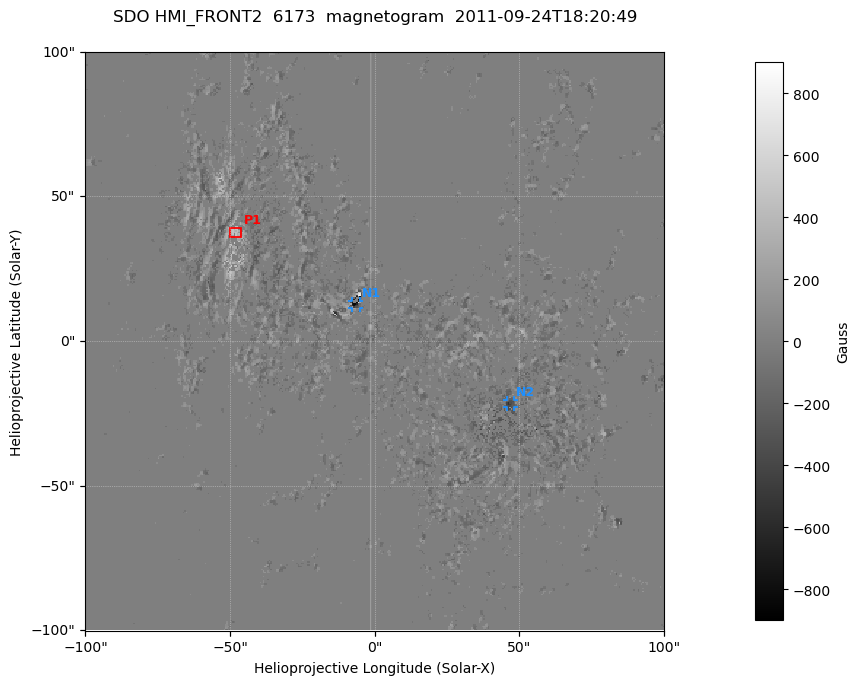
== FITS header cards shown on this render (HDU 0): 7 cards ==
TELESCOP= 'SDO     '           /
INSTRUME= 'HMI_FRONT2'         /
WAVELNTH=              6173.00 /
DATE-OBS= '2011-09-24T18:20:49.90' /
CTYPE1  = 'HPLN-TAN'           /
CTYPE2  = 'HPLT-TAN'           /
BUNIT   = 'Gauss   '           /

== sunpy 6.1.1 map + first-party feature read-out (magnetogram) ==
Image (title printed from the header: SDO HMI_FRONT2  6173  magnetogram  2011-09-24T18:20:49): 397 x 397 px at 0.504 arcsec/px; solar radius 957 arcsec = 1899 px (partial field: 0.2% of the solar disc is inside the frame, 15% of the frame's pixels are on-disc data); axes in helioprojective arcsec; data unit Gauss (BUNIT, on the colour bar)
Pointing: header CRPIX1/2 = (2048.50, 2048.50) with CRVAL1/2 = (0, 0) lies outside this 397 x 397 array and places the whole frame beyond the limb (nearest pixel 1.23 R_sun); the SolarSoft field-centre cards XCEN/YCEN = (0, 0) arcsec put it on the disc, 1318 arcsec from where CRPIX/CRVAL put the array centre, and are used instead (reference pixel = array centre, CRVAL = XCEN/YCEN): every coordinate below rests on XCEN/YCEN
Missing data: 85% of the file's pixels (85% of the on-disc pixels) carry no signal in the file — constant fill value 0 (padding / dropout), spread over the frame (bounding box Tx -100..100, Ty -100..100 arcsec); drawn neutral grey and excluded from every search
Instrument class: MAGNETOGRAM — CONTENT/DPC_OBSR says magnetogram
Display: grey scale clipped to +-900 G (the 99.5th-percentile rule alone would give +-381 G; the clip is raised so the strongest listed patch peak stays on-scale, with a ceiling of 1500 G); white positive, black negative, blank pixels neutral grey
Flux patches: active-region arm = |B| over 7 px >= 223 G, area >= 15 px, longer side >= 5 px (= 2.5 arcsec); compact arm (3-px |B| >= 300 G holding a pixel >= 400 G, >= 4 px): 3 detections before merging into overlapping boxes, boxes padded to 5 px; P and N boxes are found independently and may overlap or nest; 1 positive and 2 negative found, all listed = drawn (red P1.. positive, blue N1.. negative; 2 of them under ~3 arcsec drawn as corner ticks so the feature stays visible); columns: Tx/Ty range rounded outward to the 2 arcsec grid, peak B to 10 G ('>+900(sat)' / '<-900(sat)' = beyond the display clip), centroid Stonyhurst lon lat
Positive patches:
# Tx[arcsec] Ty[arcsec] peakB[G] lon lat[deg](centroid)
P1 -50..-46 36..40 +490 -3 +9
Negative patches:
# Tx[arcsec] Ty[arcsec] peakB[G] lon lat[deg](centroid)
N1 -8..-4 10..14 -850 +0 +8
N2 44..48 -24..-20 -570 +3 +6
Bipolar pairs (each listed P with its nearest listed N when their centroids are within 0.25 R_sun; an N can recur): P1-N1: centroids ~50 arcsec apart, P1 is north-east of N1